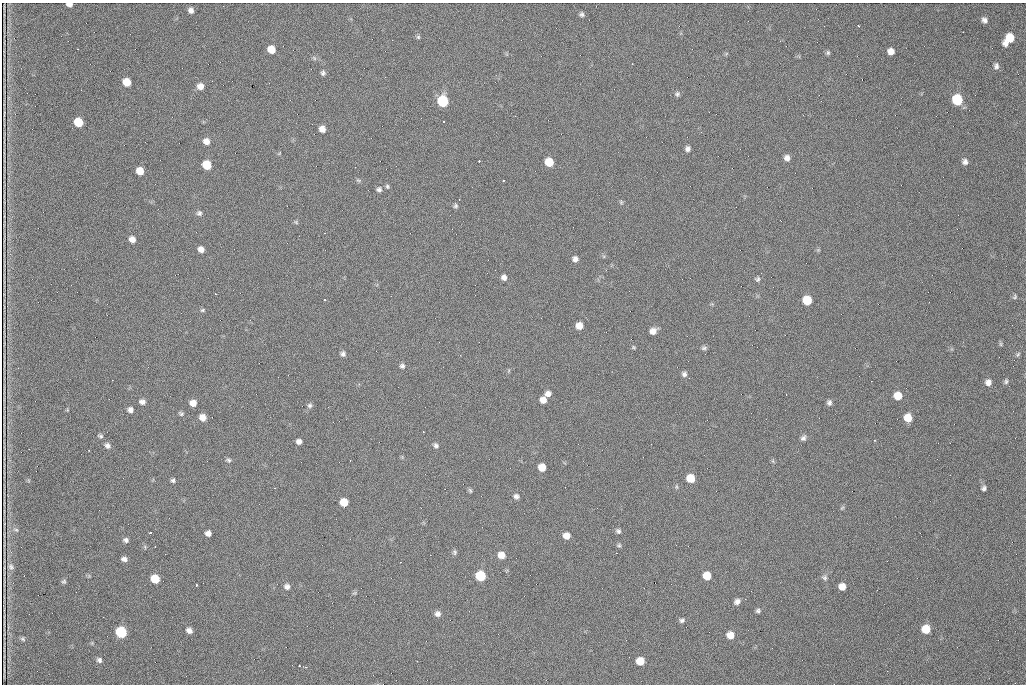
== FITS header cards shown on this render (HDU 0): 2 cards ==
NAXIS1  =                 1024 /fastest changing axis
NAXIS2  =                  682 /next to fastest changing axis

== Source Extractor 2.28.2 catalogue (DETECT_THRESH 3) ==
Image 1024 x 682 px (HDU 0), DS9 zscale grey, 1 PNG px = 1 image px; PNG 1028 x 686 px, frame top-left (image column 1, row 682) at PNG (2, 3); no overlay
Background 850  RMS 21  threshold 63.4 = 3 sigma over >= 5 px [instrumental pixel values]
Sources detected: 135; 1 with non-positive FLUX_AUTO (blend fragments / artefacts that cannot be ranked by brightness) is not listed; the other 134 listed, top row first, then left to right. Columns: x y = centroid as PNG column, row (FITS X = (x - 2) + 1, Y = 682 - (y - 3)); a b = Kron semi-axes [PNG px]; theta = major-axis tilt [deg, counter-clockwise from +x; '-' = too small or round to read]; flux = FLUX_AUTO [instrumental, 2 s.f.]
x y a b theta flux
69 4 6 4 -3 6200
191 10 6 5 - 5600
582 14 6 5 - 3100
984 20 7 6 - 5300
859 26 3 2 - 2100
418 37 5 5 - 2100
1010 38 7 7 - 26000
1005 43 6 5 - 6400
78 49 2 2 - 780
271 49 7 6 - 18000
891 51 6 6 - 9300
828 53 6 5 - 2600
857 56 2 2 - 820
314 58 7 4 -45 2500
996 66 8 6 85 4500
323 73 6 5 - 3200
862 79 2 2 - 810
127 82 7 6 - 22000
200 86 8 7 - 9300
677 94 6 6 - 3200
957 100 8 7 - 71000
443 101 7 7 - 110000
821 101 2 2 - 1100
515 116 2 2 - 780
444 121 3 2 - 2400
78 122 7 6 - 36000
322 129 6 5 - 9600
206 141 7 6 - 9000
688 149 6 5 - 4800
279 153 7 3 46 1300
787 158 7 6 - 6400
479 161 3 2 - 5100
549 162 7 6 - 33000
965 162 7 7 - 5300
207 165 7 6 - 38000
355 167 2 2 - 660
140 171 6 6 - 18000
358 180 6 4 -41 2100
503 180 3 3 - 6100
387 186 6 5 - 2400
379 189 7 7 - 4000
621 202 6 4 -46 2000
456 206 6 6 - 2800
199 213 7 7 - 3900
296 222 6 3 -45 1600
324 233 3 2 - 1600
132 239 7 6 - 8400
201 249 6 6 - 7600
575 259 6 6 - 5900
504 277 6 6 - 6000
757 279 7 6 - 2900
1015 297 7 5 56 2400
325 300 3 3 - 6400
807 300 7 7 - 39000
202 310 7 4 27 2100
579 326 6 6 - 14000
653 331 8 6 31 9500
1001 344 6 4 -89 2000
633 347 5 4 - 1700
704 348 8 5 10 3000
343 354 6 6 - 4100
1018 354 7 4 54 2500
402 366 6 6 - 3600
1013 366 2 2 - 1200
684 374 6 6 - 4100
689 378 2 2 - 720
1006 381 7 5 82 2900
988 382 8 7 - 7200
548 394 7 6 - 6400
898 396 7 7 - 20000
543 400 6 6 - 11000
142 402 7 6 - 5300
829 402 7 6 - 3900
193 403 6 6 - 10000
310 405 7 6 - 3600
130 410 6 6 - 5500
181 414 7 5 -29 2800
203 417 7 6 - 11000
908 418 7 7 - 21000
423 432 2 2 - 990
100 436 7 5 -12 2900
803 438 7 6 - 4400
299 442 5 5 - 5800
436 445 6 6 - 3600
107 446 8 7 - 5200
29 449 2 2 - 1200
228 460 7 5 -18 2900
350 460 2 2 - 860
773 461 6 4 -72 2100
542 467 6 6 - 20000
690 478 7 6 - 27000
173 480 6 5 - 2800
565 487 2 2 - 660
984 488 7 5 68 3600
470 491 7 4 -63 2200
516 496 7 6 - 4600
344 502 6 6 - 24000
842 508 7 4 44 1900
99 510 2 2 - 840
16 530 8 5 -28 2900
618 531 7 6 - 3500
150 533 3 3 - 2800
208 533 5 5 - 6700
566 536 6 6 - 12000
126 540 7 6 - 4100
619 545 6 5 - 2300
145 547 6 4 -72 1900
454 552 7 6 - 2800
616 553 2 2 - 940
501 555 8 7 - 13000
124 559 7 5 -17 5100
11 567 9 7 -44 4300
480 576 7 7 - 63000
707 576 7 6 - 23000
824 578 8 6 -45 3700
155 579 7 6 - 32000
64 581 6 6 - 2600
196 585 3 3 - 2900
287 587 7 7 - 5500
842 587 6 6 - 12000
737 601 8 6 31 5600
758 611 5 5 - 3100
438 614 7 7 - 5800
682 620 6 5 - 3500
926 629 7 7 - 27000
189 630 6 5 - 6500
121 632 7 7 - 100000
730 635 7 7 - 13000
23 639 6 5 - 2700
99 660 7 6 - 4000
417 661 3 2 - 1300
640 661 6 6 - 21000
299 666 3 2 - 4100
306 667 3 2 - 1400
At the frame edge (FLAGS 8, measured only in part): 1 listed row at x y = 69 4
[1 non-positive-flux detection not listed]

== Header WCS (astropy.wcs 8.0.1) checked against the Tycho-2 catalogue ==
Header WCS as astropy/WCSLIB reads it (CRVAL/CRPIX/CD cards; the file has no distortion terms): RA---TAN/DEC--TAN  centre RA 07:09:21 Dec +30:56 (107.34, +30.93 deg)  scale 1.43 arcsec/px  FOV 24.4' x 16.3'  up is -93 deg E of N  parity flipped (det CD > 0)
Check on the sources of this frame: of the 60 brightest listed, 6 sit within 2.1 arcsec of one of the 11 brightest Tycho-2 stars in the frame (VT <= 12.48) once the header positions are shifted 0.39 arcsec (0.25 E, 0.30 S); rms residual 1.31 arcsec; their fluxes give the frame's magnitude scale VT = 23.61 - 2.5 log10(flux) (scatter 0.19 mag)
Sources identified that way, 6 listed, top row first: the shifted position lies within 2.1 arcsec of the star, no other Tycho-2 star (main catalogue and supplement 1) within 4.2 arcsec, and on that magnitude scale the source's flux lands within +1.5 / -3 mag of the star's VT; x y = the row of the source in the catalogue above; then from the Tycho-2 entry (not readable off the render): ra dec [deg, ICRS J2000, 3 dp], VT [Tycho-2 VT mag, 2 dp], TYC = Tycho-2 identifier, HIP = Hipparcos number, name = IAU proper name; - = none
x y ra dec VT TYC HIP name
957 100 107.215 +31.104 11.64 2438-821-1 - -
443 101 107.226 +30.900 10.76 2438-883-1 - -
78 122 107.244 +30.756 12.13 2438-718-1 - -
207 165 107.261 +30.807 12.26 2438-856-1 - -
480 576 107.445 +30.924 11.38 2438-1056-1 - -
121 632 107.478 +30.782 11.68 2438-545-1 - -